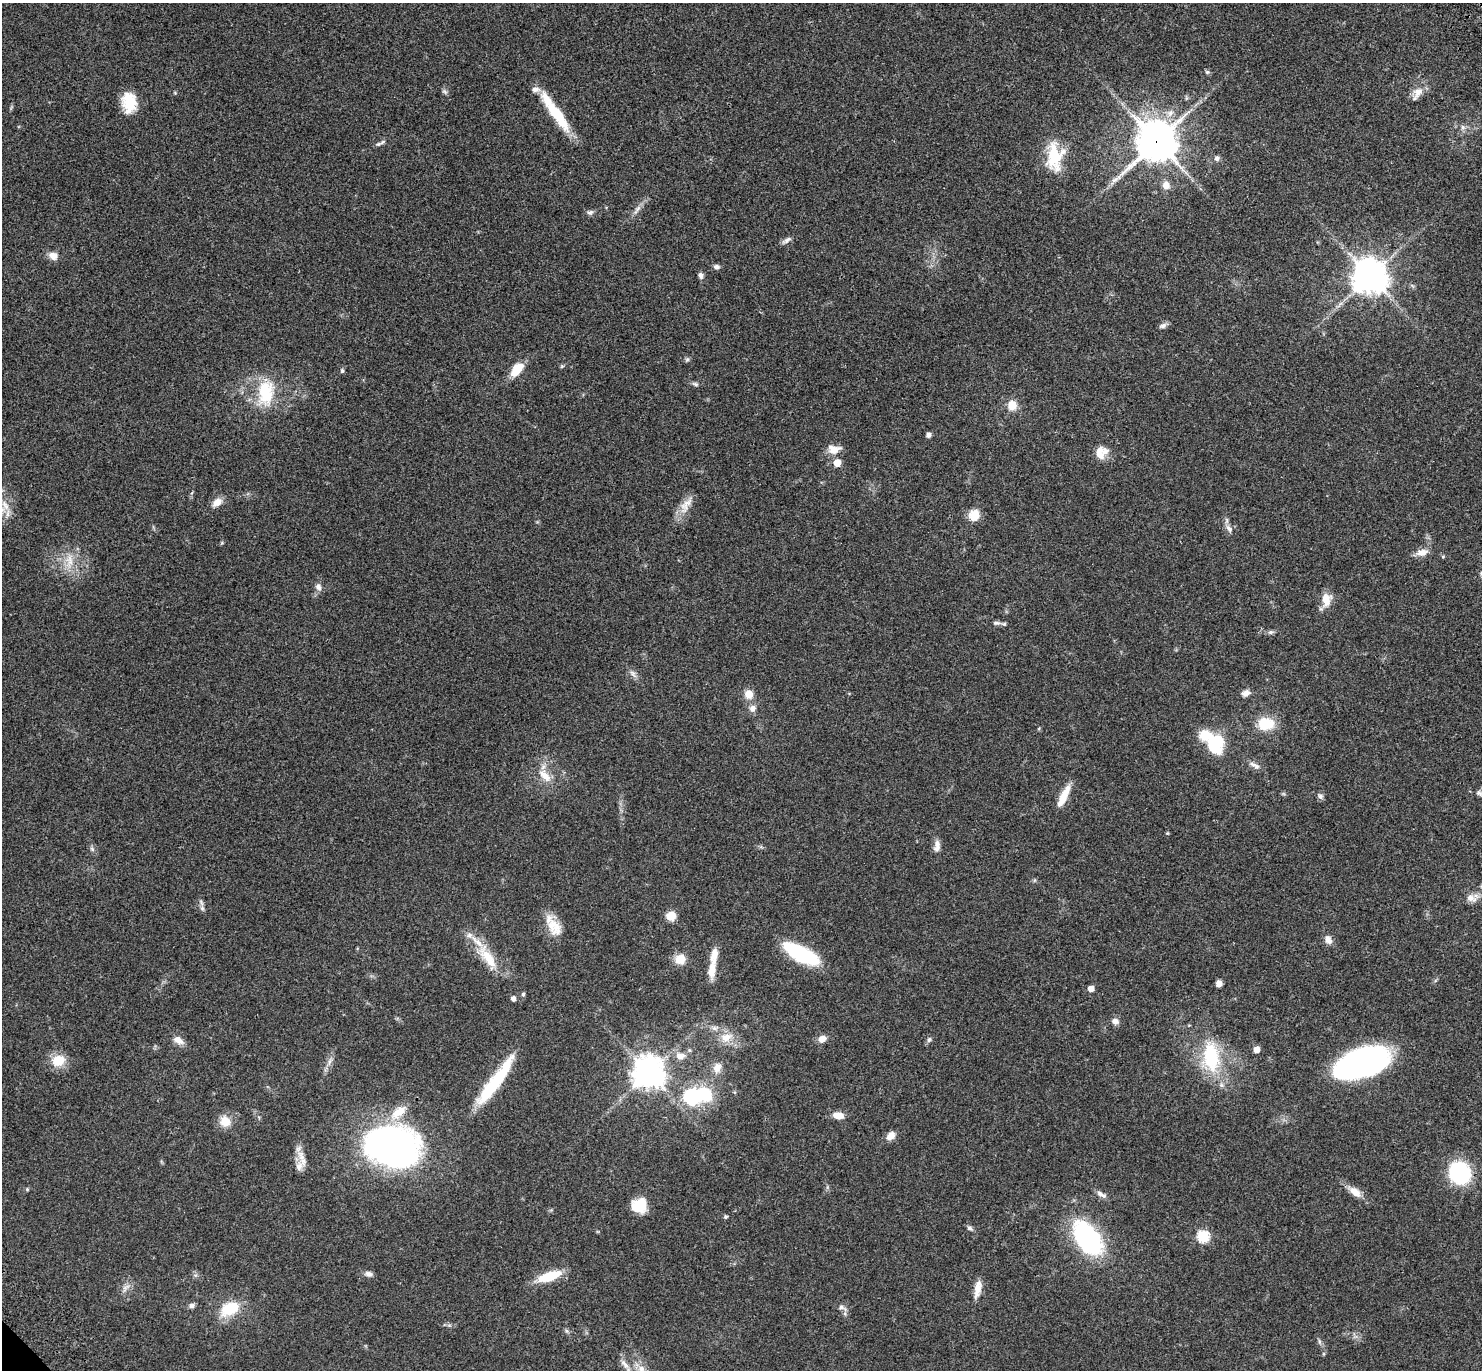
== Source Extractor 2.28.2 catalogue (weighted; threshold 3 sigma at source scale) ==
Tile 10 of 4 x 4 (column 2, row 3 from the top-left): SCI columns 1577-3056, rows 1615-2982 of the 6116 x 6106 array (HDU 1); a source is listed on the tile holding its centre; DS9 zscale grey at full resolution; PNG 1484 x 1372 px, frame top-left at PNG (2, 3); no overlay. Shown black and unused: <1% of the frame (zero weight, under 3 of 4 exposures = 6% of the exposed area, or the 3 px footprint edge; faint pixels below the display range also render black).
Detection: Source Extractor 2.28.2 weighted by HDU 2 'WHT'; one run over the whole footprint, this tile lists its part. Background 0.0515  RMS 0.0053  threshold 0.0238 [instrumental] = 3 sigma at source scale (4.5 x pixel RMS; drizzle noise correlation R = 1.50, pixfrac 1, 0.05/0.05 arcsec/px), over >= 5 px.
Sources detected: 117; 1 inside a brighter object's white glare — not listed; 8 inside a brighter listed object's ellipse — not listed separately; the other 108 listed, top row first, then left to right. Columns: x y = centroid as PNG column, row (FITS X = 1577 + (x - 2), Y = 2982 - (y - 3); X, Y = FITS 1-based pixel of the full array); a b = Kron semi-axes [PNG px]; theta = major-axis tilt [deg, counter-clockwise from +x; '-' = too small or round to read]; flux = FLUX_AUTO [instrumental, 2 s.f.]
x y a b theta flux
1207 72 6 6 - 0.87
445 92 9 5 -44 1.1
1418 92 18 11 56 5
129 102 22 15 -85 14
555 112 54 10 -55 23
1170 113 11 7 62 3.1
1463 127 7 6 - 1.6
1157 141 14 12 40 1500
378 144 8 5 21 1.2
1054 156 33 18 89 23
1217 158 7 6 - 1.6
1166 185 9 8 - 4.1
637 210 19 5 55 2.8
590 212 9 7 24 1.4
786 240 15 6 32 1.9
53 256 11 9 -29 3.7
716 267 6 5 - 1.7
700 275 7 5 -74 1.7
1370 276 11 11 - 880
1163 326 11 6 21 1.7
687 359 6 5 - 0.87
562 366 6 4 19 0.63
517 369 19 10 53 9.4
342 371 6 5 - 0.93
695 384 9 5 -25 1.1
266 393 36 21 84 24
1012 405 10 9 - 7.2
928 435 5 5 - 1.9
834 449 16 11 0 5.2
1099 453 20 12 -85 5.9
837 463 5 5 - 9.6
217 502 13 8 35 4.2
686 505 29 11 58 6.7
974 515 13 12 - 7
1229 529 12 7 -52 2.4
1422 552 15 9 9 4.2
69 561 24 10 85 8
318 587 9 7 -76 2.4
1326 599 17 11 87 7.2
996 623 10 5 -1 1.4
1271 632 8 6 0 1.2
633 674 13 6 -51 2.1
1246 693 11 8 20 2.6
749 694 9 9 - 5.6
752 708 8 8 - 2.6
1266 724 16 13 2 15
1216 744 21 17 80 23
1253 764 12 6 -29 2.3
545 776 21 10 -45 7.1
1479 793 10 7 -36 1.6
1063 796 27 8 64 9.4
1320 796 9 7 -50 1.4
937 846 16 8 83 3.1
92 849 7 4 -46 1
1471 898 16 10 -20 4
202 908 6 6 - 1.3
671 916 9 9 - 6.7
554 927 26 15 -61 10
1328 940 11 8 -63 3.2
801 954 37 13 -27 42
488 957 40 13 -56 16
680 959 10 9 - 8.7
712 970 21 9 83 7
1219 983 6 5 - 2.7
1091 989 5 4 - 4.6
523 994 5 4 - 0.99
513 998 5 4 - 2.3
1115 1021 9 7 -22 2.6
715 1028 10 7 10 2.1
726 1037 18 12 20 7.4
822 1039 8 7 - 3.8
178 1040 15 8 -30 4
929 1040 8 5 63 1.1
1256 1049 5 4 - 5.6
680 1056 15 10 -2 5
1211 1057 40 21 -84 32
58 1060 14 12 20 11
330 1061 10 4 61 1.8
1361 1063 46 21 19 170
717 1068 16 11 73 4.8
648 1073 10 10 - 740
495 1082 63 12 54 32
691 1097 7 7 - 94
838 1115 11 7 -6 5.2
225 1121 12 11 - 7.8
891 1136 10 8 47 4.2
392 1146 52 38 -8 190
302 1157 21 9 -63 5
1460 1173 15 14 - 65
27 1189 5 4 - 0.54
1355 1192 18 9 -38 5.5
1100 1193 9 6 -34 1.9
639 1205 16 16 - 11
725 1217 5 4 - 0.94
970 1228 8 6 -41 1.3
1203 1236 6 6 - 42
1088 1238 36 21 -53 71
368 1274 11 7 -11 2
549 1276 26 9 19 16
126 1288 14 7 49 2.7
977 1289 23 8 79 5.4
192 1306 8 7 - 1.6
842 1308 12 6 -21 2.1
229 1309 25 15 27 16
567 1331 7 4 -70 0.83
1319 1341 7 4 -72 0.95
625 1364 17 7 -51 3.4
641 1369 11 9 -15 3.8
Overlapping masked pixels (flux is a lower limit): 1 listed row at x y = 1157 141
Isophote crosses this tile's border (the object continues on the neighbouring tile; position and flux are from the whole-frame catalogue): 1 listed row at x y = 625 1364